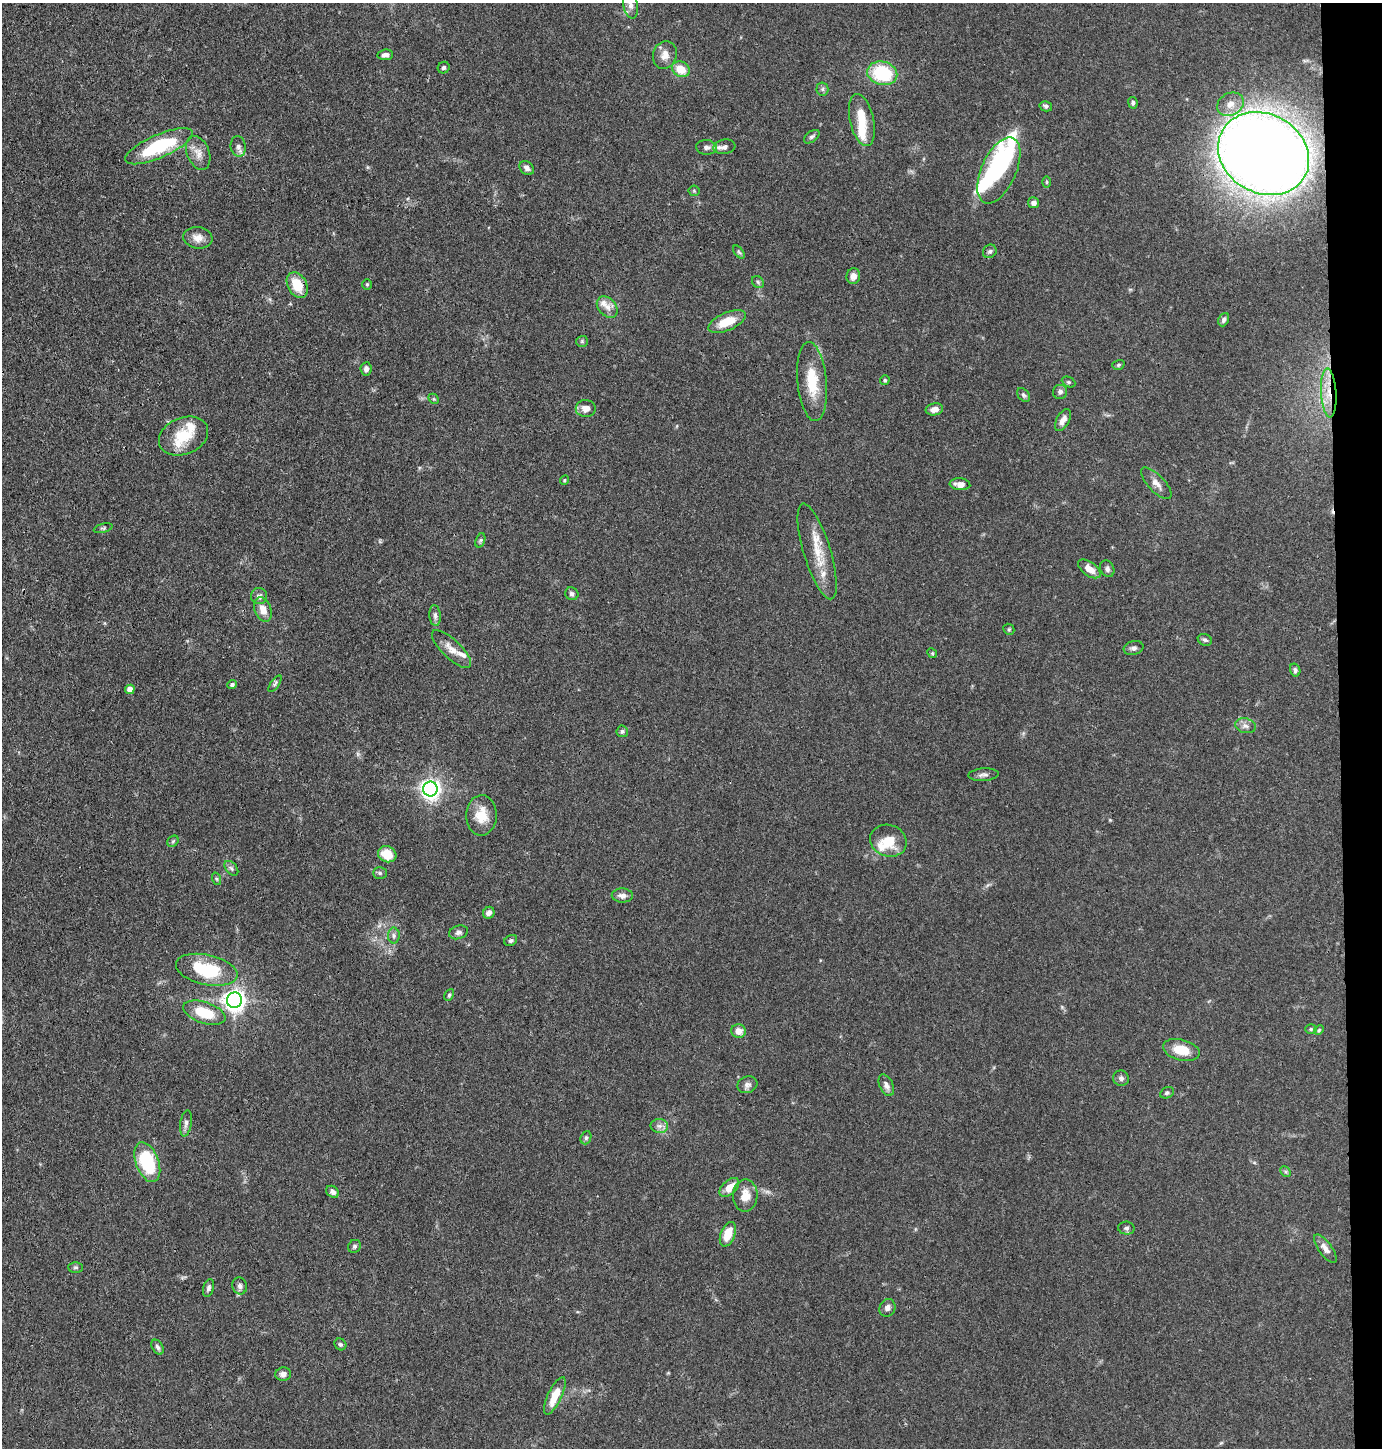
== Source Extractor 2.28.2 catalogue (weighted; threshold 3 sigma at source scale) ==
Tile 6 of 3 x 3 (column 3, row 2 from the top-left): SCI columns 2866-4245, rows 1448-2893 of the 4365 x 4342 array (HDU 1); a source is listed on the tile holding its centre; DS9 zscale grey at full resolution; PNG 1384 x 1450 px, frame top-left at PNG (2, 3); each listed source drawn as its Kron ellipse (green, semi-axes under 4 px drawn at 4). Shown black and unused: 3% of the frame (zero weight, under 3 of 4 exposures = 1% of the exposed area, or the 3 px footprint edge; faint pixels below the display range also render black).
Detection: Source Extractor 2.28.2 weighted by HDU 2 'WHT'; one run over the whole footprint, this tile lists its part. Background 0.0703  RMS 0.0042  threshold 0.0187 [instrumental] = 3 sigma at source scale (4.5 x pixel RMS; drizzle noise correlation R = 1.50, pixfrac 1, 0.05/0.05 arcsec/px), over >= 5 px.
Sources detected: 128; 3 inside a brighter object's white glare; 1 cosmic-ray / hot-pixel residue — neither listed nor drawn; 8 inside a brighter listed object's ellipse — not listed separately; the other 116 listed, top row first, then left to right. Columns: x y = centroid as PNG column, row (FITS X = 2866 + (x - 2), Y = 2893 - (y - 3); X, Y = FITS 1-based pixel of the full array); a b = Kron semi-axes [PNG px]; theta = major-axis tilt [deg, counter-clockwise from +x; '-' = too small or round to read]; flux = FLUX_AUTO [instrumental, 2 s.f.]
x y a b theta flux
630 5 13 7 -78 2.2
385 55 8 5 6 1.6
665 55 14 11 73 3.8
444 68 6 5 - 0.87
681 69 9 7 -29 6.7
882 73 15 11 -13 25
822 89 6 6 - 0.91
1133 103 6 4 -81 0.72
1230 104 14 11 30 4.4
1046 106 6 5 - 0.98
862 120 26 12 -77 8.4
812 137 9 5 36 0.95
159 146 36 11 23 28
238 146 10 7 -82 1.8
706 147 10 7 -5 1.6
724 147 11 7 8 1.9
198 153 18 11 -68 4
1264 154 47 39 -30 840
527 168 8 6 -41 1.6
999 170 35 17 66 26
1047 182 6 4 89 0.48
694 191 5 5 - 0.62
1034 203 5 5 - 1.6
198 238 15 10 -8 3.6
990 251 7 6 - 1
739 252 8 4 -53 0.7
853 276 8 7 - 2.4
758 282 7 5 -47 0.84
367 284 5 5 - 0.54
297 285 14 9 -61 9.6
607 307 12 8 -48 2.9
1224 320 7 5 67 1.2
727 322 20 9 23 8.6
582 341 6 5 - 0.68
1118 365 6 5 - 0.66
366 369 6 5 - 1.5
885 380 5 4 - 0.67
812 381 39 14 -85 13
1068 382 7 5 -26 0.75
1060 392 7 7 - 1.3
1329 393 24 7 -86 7.5
1023 395 8 5 -52 0.92
434 399 6 4 -44 0.52
586 408 10 8 -1 3.4
934 409 9 6 11 2.4
1063 420 12 6 60 2.4
184 436 25 18 22 13
564 480 5 4 - 0.51
1156 483 20 8 -47 3.1
960 484 10 6 -6 2.6
103 528 9 4 16 0.72
480 540 7 4 70 0.75
817 551 50 13 -73 12
1089 569 13 7 -36 4.2
1107 569 9 7 -61 1.3
572 594 7 6 - 1.1
259 596 8 8 - 1.4
263 610 12 8 -69 4.5
435 616 10 5 -85 1.3
1009 629 6 5 - 0.59
1205 640 7 5 -22 0.91
1134 648 10 7 15 1.3
451 649 25 9 -44 4.4
932 653 5 4 - 0.46
1295 670 6 5 - 0.97
232 684 5 4 - 0.91
275 684 9 3 56 0.79
130 689 5 4 - 3.4
1245 726 10 7 -14 1.9
622 731 6 5 - 0.87
983 775 15 6 4 1.6
430 789 7 7 - 210
481 815 20 15 89 7.7
173 841 6 5 - 0.6
888 841 18 15 -19 9.1
387 854 9 8 - 8.6
231 868 8 5 -49 0.96
380 873 7 5 -1 0.86
217 879 6 4 -70 0.66
622 895 10 7 -3 2.3
489 913 6 5 - 2.1
458 932 10 6 17 1.5
394 935 8 6 -89 1.2
511 940 7 5 32 0.9
207 970 31 15 -12 24
449 995 6 4 62 0.75
234 1000 7 7 - 260
204 1013 22 10 -18 14
1311 1029 6 5 - 0.6
1319 1030 5 4 - 0.54
738 1031 7 7 - 3.5
1181 1050 19 10 -14 7.7
1121 1078 8 7 - 1.4
747 1085 10 8 17 1.7
886 1085 11 6 -65 1.9
1167 1093 7 5 29 0.85
186 1123 13 5 81 1.6
659 1126 9 7 -1 1.8
586 1138 7 5 68 0.8
147 1162 21 11 -69 25
1286 1172 6 4 -45 0.65
729 1187 12 7 43 4.9
333 1192 7 5 -38 1.6
745 1195 16 12 88 5.6
1126 1228 8 6 -6 1.1
728 1234 13 7 69 7.8
354 1246 7 6 - 0.88
1325 1249 17 6 -53 2.7
76 1267 7 5 0 0.75
240 1286 8 7 - 1.5
208 1288 9 5 73 1.2
887 1308 9 8 - 1.8
340 1344 6 5 - 0.81
158 1347 8 5 -58 1.1
283 1374 8 6 4 2
555 1396 20 7 65 7.7
Overlapping masked pixels (flux is a lower limit): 1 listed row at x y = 1329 393
Isophote crosses this tile's border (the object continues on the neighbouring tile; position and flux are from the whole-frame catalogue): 1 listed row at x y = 630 5